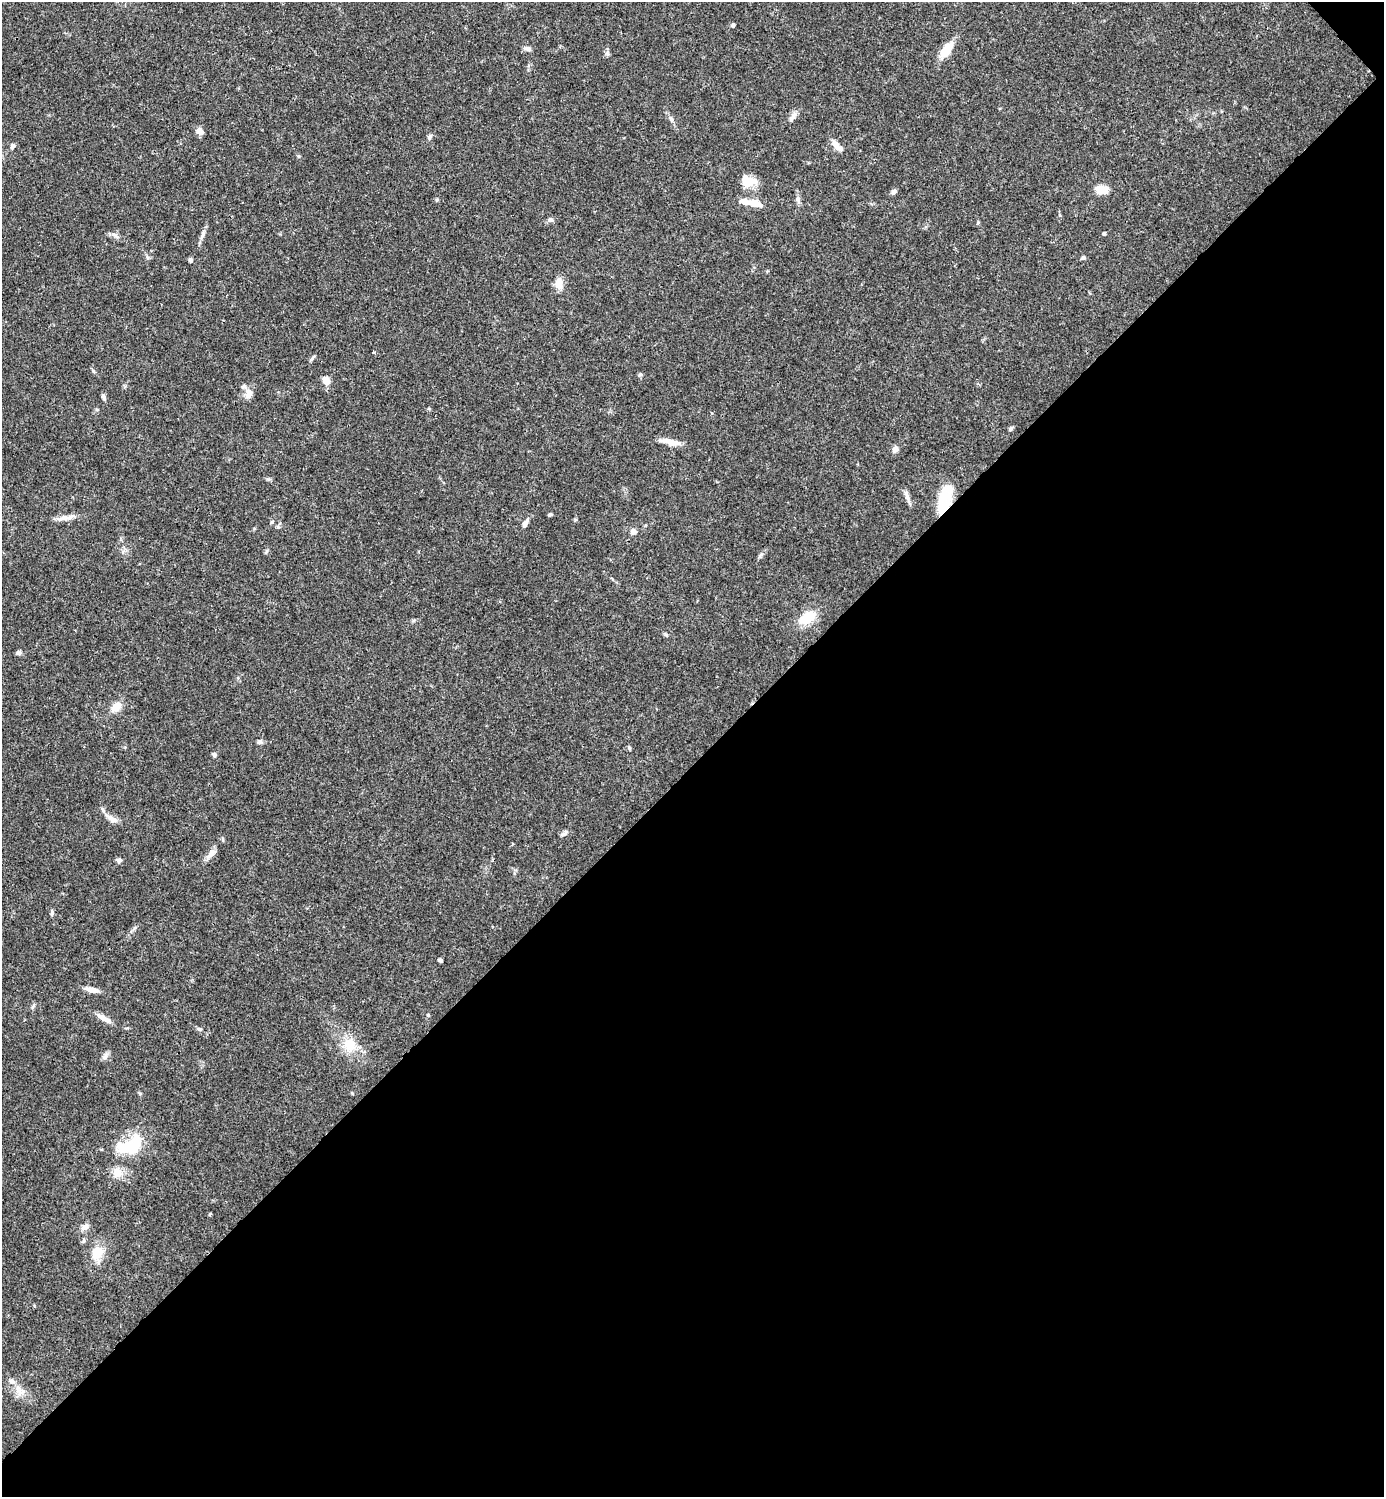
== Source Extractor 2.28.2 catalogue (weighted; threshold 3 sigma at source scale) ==
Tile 12 of 4 x 4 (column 4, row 3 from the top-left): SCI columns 4445-5826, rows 1497-2991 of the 5984 x 5985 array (HDU 1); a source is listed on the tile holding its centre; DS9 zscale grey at full resolution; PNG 1386 x 1499 px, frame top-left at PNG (2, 2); no overlay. Shown black and unused: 49% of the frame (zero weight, under 3 of 4 exposures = <1% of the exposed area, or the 3 px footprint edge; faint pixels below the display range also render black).
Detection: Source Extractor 2.28.2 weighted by HDU 2 'WHT'; one run over the whole footprint, this tile lists its part. Background 0.0386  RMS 0.0026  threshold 0.0118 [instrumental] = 3 sigma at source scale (4.5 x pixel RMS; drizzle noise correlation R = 1.50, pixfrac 1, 0.05/0.05 arcsec/px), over >= 5 px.
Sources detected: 70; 3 inside a brighter object's white glare — not listed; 4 inside a brighter listed object's ellipse — not listed separately; the other 63 listed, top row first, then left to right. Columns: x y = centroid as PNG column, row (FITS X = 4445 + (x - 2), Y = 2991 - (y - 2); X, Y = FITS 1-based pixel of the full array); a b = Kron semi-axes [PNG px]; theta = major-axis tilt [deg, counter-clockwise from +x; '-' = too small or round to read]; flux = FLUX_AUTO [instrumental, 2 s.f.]
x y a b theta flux
733 25 5 4 - 0.5
527 49 10 5 -15 0.83
946 50 19 10 52 4.8
792 117 16 6 54 1.3
671 119 10 4 -64 0.77
200 131 10 7 -49 1.4
430 137 8 6 68 0.66
836 144 14 7 -56 1.7
12 146 7 5 74 0.71
298 156 5 4 - 0.33
747 182 23 11 10 3.7
1102 189 12 8 -3 4.1
894 191 7 5 39 0.8
437 200 6 4 0 0.32
798 200 11 4 -81 0.77
755 203 19 9 -19 2.7
550 220 8 5 15 0.65
1104 233 4 3 - 0.33
115 235 13 4 -40 0.79
203 235 13 5 67 1.1
1083 258 6 4 24 0.49
190 260 6 5 - 0.5
559 283 16 9 -87 2.4
312 358 8 4 53 0.47
640 375 6 4 19 0.36
326 380 9 7 -56 2.1
248 394 14 9 77 2
104 397 10 4 -67 0.57
1011 429 6 5 - 0.52
670 442 26 6 -12 2.9
895 449 10 7 51 0.95
907 496 17 5 -75 1.2
945 499 23 10 75 14
550 514 6 4 29 0.35
64 518 19 7 12 1.8
525 523 11 5 60 1.2
633 531 7 7 - 1.1
266 551 7 3 71 0.35
807 617 19 11 34 6.7
666 635 6 4 -20 0.38
18 653 7 5 -2 0.61
116 707 13 10 42 2.8
260 742 7 6 - 0.64
629 748 6 5 - 0.35
214 754 6 6 - 0.52
112 819 17 7 -37 1.8
566 832 10 5 55 0.66
211 853 18 7 45 1.7
119 860 6 5 - 0.76
52 913 7 5 89 0.54
440 960 4 3 - 0.54
91 990 16 6 -15 2
33 1006 8 4 53 0.43
428 1015 4 4 - 0.27
104 1018 21 6 -30 1.9
199 1029 7 5 -11 0.51
349 1045 20 16 80 5.1
132 1146 25 18 -10 8
117 1173 14 11 87 2.8
210 1214 5 3 - 0.26
85 1227 10 7 30 1.4
97 1253 20 14 66 4.6
19 1392 14 8 -59 2.2
Overlapping masked pixels (flux is a lower limit): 1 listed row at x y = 945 499
Unlisted compact peaks at least as high as the median listed source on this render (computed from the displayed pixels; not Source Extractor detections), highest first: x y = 93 371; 268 479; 352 1093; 607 53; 760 556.